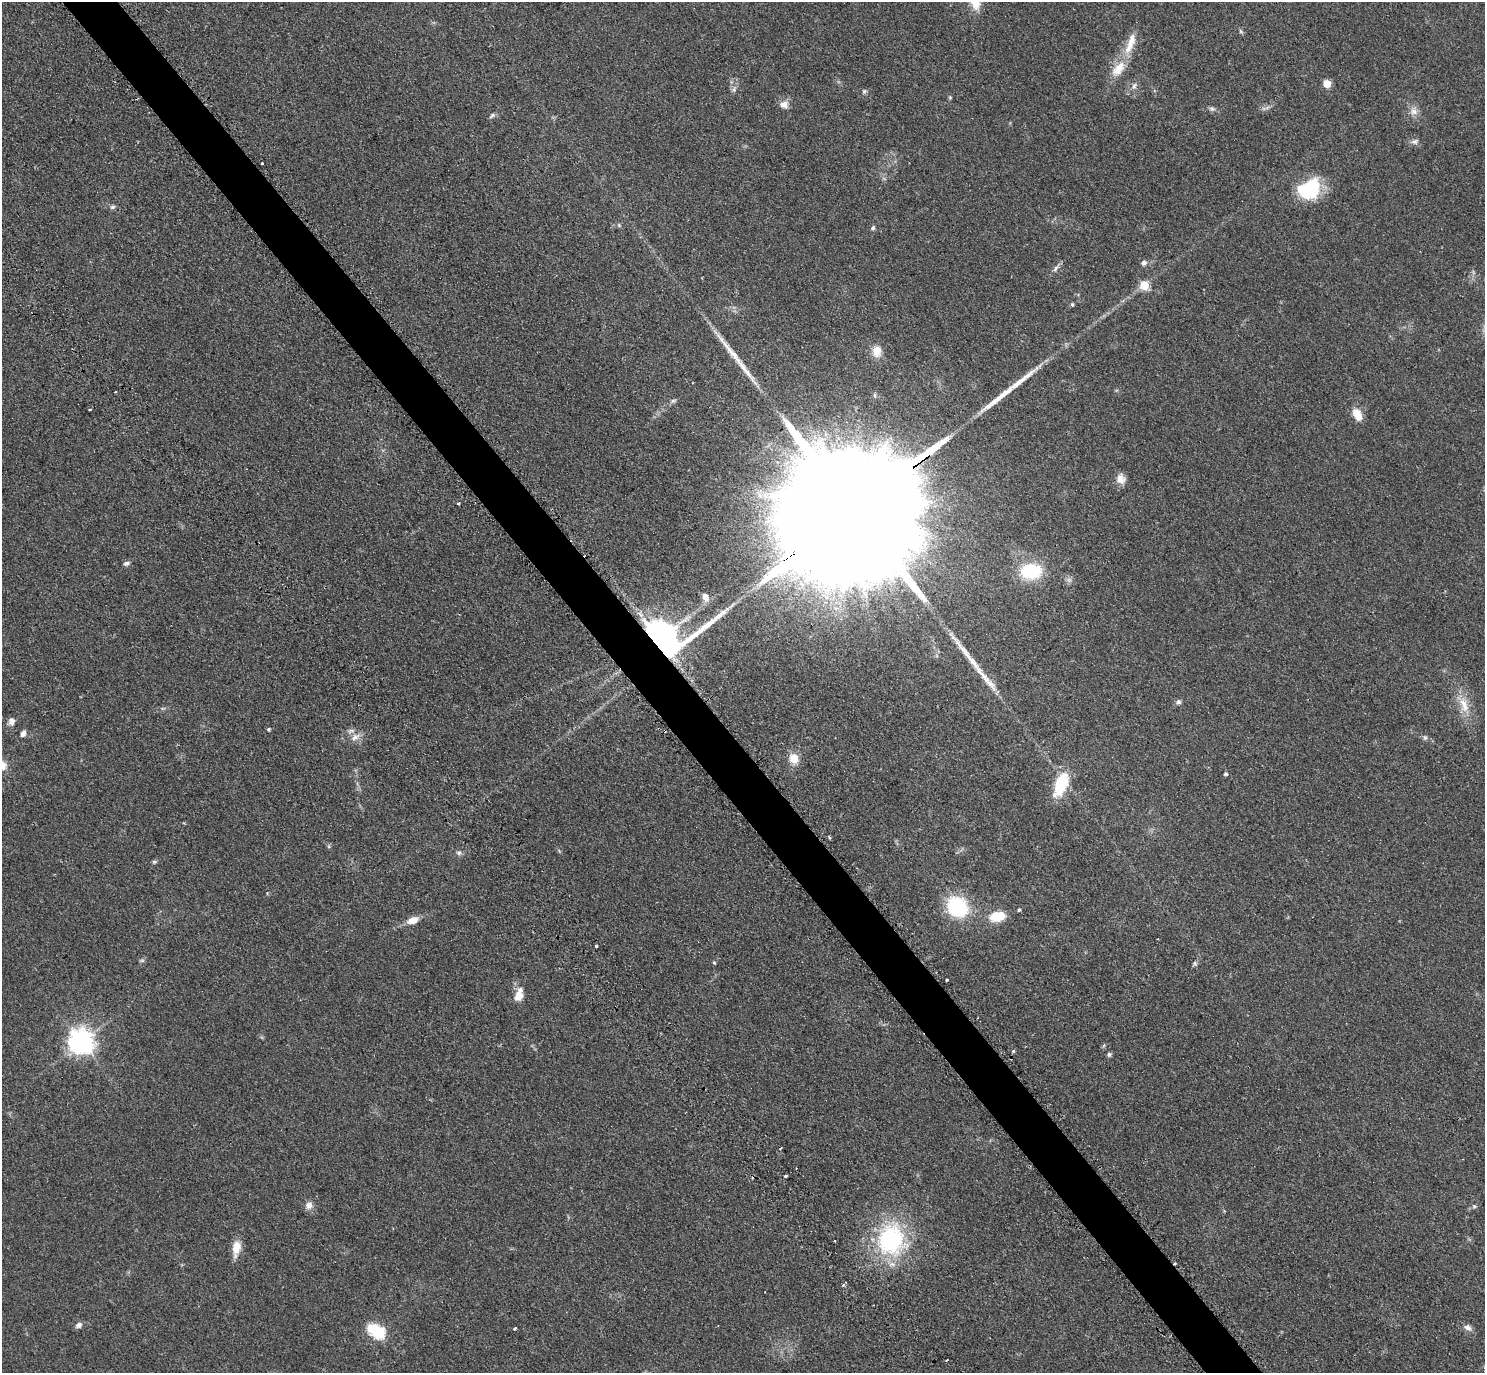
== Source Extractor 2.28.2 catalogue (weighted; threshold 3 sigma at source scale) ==
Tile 11 of 4 x 4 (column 3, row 3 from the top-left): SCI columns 3158-4640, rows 1835-3205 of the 6273 x 6269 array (HDU 1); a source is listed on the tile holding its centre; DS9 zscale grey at full resolution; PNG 1487 x 1375 px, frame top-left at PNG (2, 2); no overlay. Shown black and unused: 4% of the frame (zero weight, under 2 of 3 exposures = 11% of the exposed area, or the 3 px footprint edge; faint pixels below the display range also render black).
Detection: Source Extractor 2.28.2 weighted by HDU 2 'WHT'; one run over the whole footprint, this tile lists its part. Background 0.0938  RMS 0.0086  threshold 0.0385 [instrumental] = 3 sigma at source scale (4.5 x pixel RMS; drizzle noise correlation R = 1.50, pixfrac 1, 0.05/0.05 arcsec/px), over >= 5 px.
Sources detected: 84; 1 inside a brighter object's white glare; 5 cosmic-ray / hot-pixel residue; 3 long thin detections or spike segments (spike, bleed or trail) — not listed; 2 inside a brighter listed object's ellipse — not listed separately; the other 73 listed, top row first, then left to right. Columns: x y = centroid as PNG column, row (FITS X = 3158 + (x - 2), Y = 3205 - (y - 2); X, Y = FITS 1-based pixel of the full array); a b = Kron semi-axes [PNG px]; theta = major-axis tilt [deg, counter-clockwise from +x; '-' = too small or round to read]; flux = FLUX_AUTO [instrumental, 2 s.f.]
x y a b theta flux
975 2 21 13 -80 13
1241 31 6 4 -61 1.3
1130 43 34 10 70 15
1118 69 27 13 52 17
1327 83 5 5 - 21
1134 86 10 6 67 3.2
734 89 7 6 - 2.3
864 91 6 5 - 1.5
950 97 5 4 - 0.91
784 104 12 9 5 5.4
1212 109 9 5 -7 2.2
1413 111 11 10 - 5.6
492 115 9 5 40 1.8
1415 141 10 7 11 3.2
262 163 3 3 - 2.6
1309 189 28 22 25 43
112 207 7 5 15 2
619 225 6 5 - 1.3
873 228 6 5 - 1.6
1144 263 7 6 - 3.1
1144 285 5 5 - 32
1072 304 5 4 - 1.4
877 351 14 11 80 9.4
673 401 8 5 16 1.8
89 409 3 2 - 0.86
1357 414 13 8 -60 12
1121 479 13 11 -73 6.9
458 503 3 3 - 1
852 511 109 25 36 110000
126 563 8 5 16 2.3
1031 571 24 17 2 40
705 597 10 7 -61 6
659 639 16 10 13 2300
1178 702 7 6 - 2.1
1464 705 24 10 -70 14
11 721 10 8 83 4.1
268 729 4 4 - 1.4
23 733 8 6 69 3.3
355 737 14 8 31 5.9
1425 738 7 5 -89 1.7
794 758 11 9 -72 11
2 765 13 9 -76 7.2
1225 774 4 4 - 1.6
1061 784 24 11 67 41
829 837 5 3 - 0.89
459 853 7 6 - 2.2
154 862 6 5 - 1.4
857 868 3 2 - 0.67
957 907 17 15 -42 74
1019 910 4 4 - 1.2
997 916 15 9 10 23
413 920 15 9 21 8.1
1158 939 2 2 - 0.7
596 946 3 3 - 2.5
142 960 6 4 -18 1.3
714 962 5 4 - 0.99
1195 963 7 5 -69 1.7
947 980 3 3 - 2.1
518 996 11 9 45 8.3
81 1042 8 8 - 790
1013 1051 5 4 - 1.1
1109 1054 6 5 - 1.8
786 1176 3 3 - 7.1
309 1205 10 9 - 5
1474 1206 5 5 - 1.4
891 1240 41 36 -89 99
834 1241 3 2 - 1.4
236 1248 20 9 82 11
844 1284 7 3 42 1.5
79 1325 9 6 35 3.1
1468 1327 11 8 -16 3.7
514 1328 3 3 - 2.1
379 1333 6 6 - 87
Overlapping masked pixels (flux is a lower limit): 2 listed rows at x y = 852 511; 659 639
Isophote crosses this tile's border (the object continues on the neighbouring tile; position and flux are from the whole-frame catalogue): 2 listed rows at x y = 975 2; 2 765